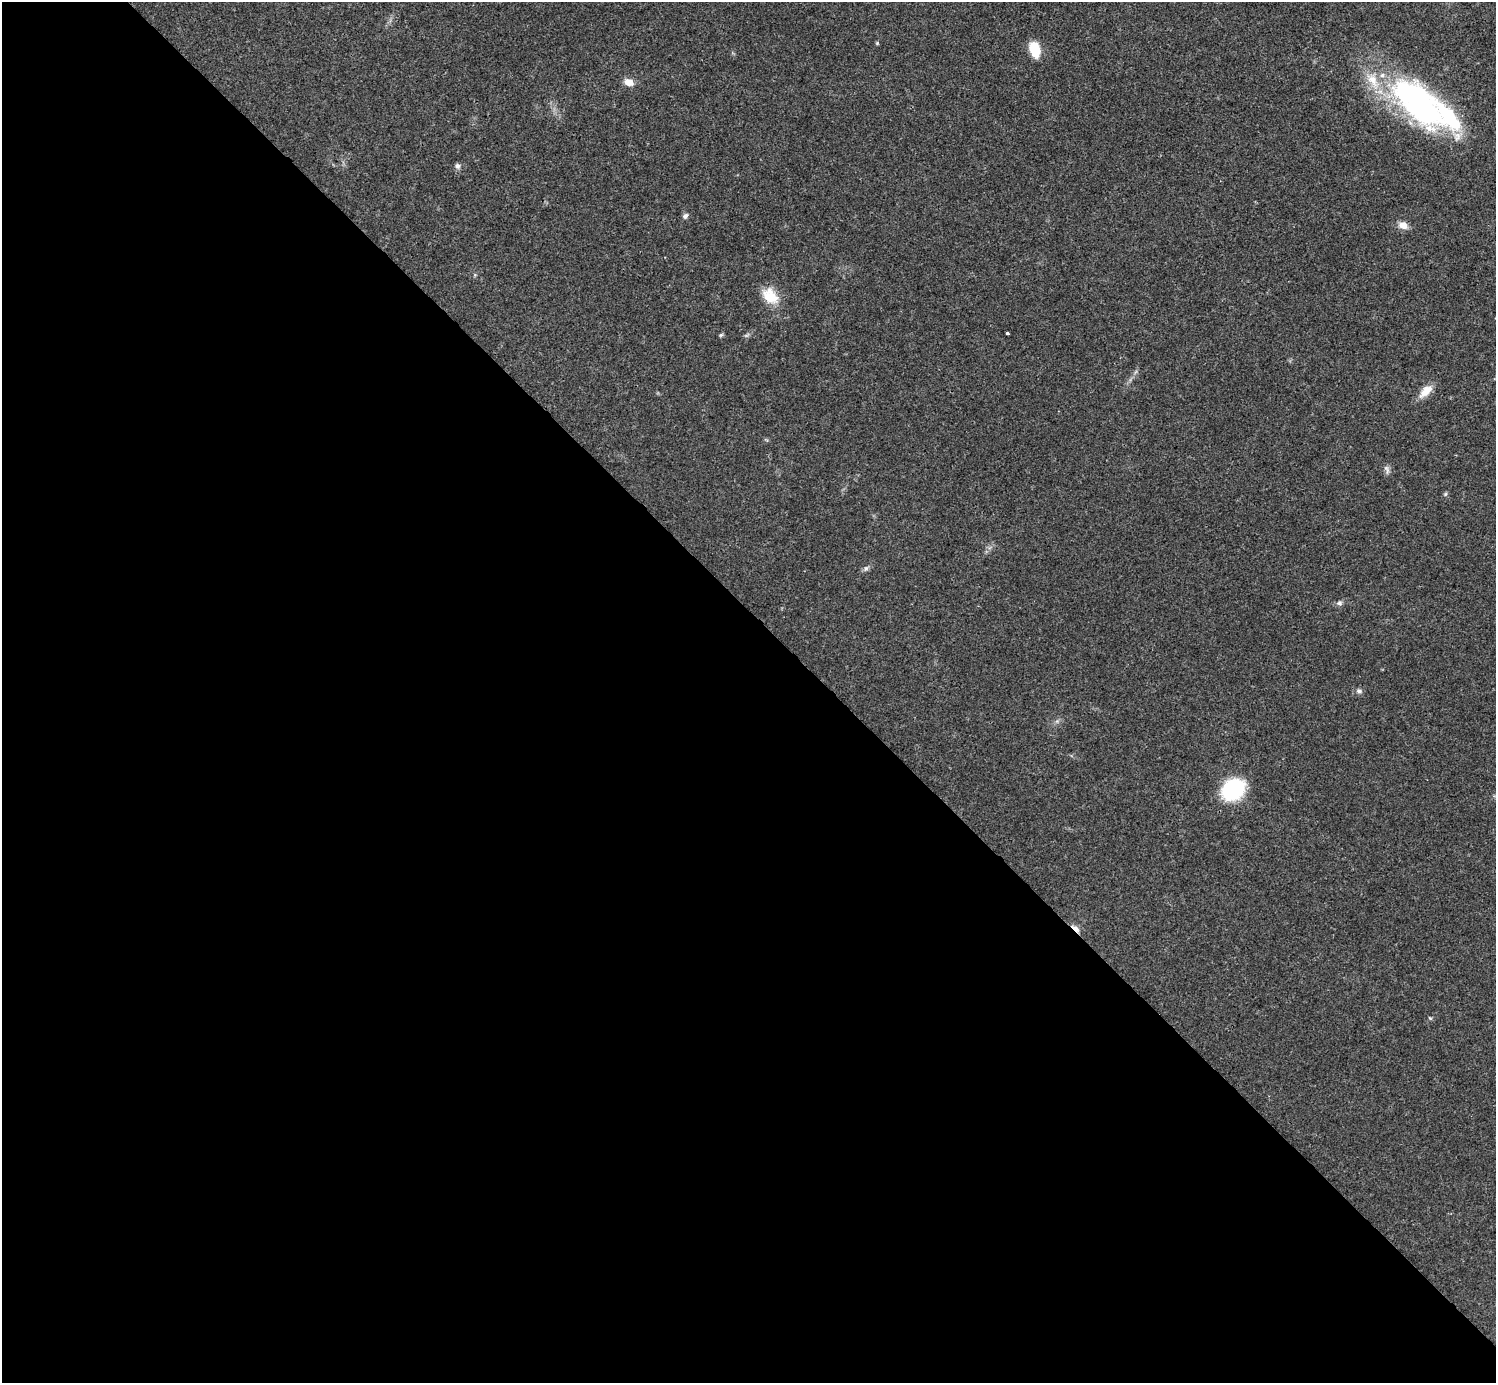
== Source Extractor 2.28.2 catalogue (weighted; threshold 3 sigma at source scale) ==
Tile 9 of 4 x 4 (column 1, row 3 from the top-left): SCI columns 1-1494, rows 1539-2919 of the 5981 x 5981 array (HDU 1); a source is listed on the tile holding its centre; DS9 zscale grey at full resolution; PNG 1498 x 1385 px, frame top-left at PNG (2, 2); no overlay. Shown black and unused: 55% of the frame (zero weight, under 3 of 4 exposures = <1% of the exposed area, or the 3 px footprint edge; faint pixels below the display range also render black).
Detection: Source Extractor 2.28.2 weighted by HDU 2 'WHT'; one run over the whole footprint, this tile lists its part. Background 0.0209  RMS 0.0022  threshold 0.01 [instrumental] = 3 sigma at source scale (4.5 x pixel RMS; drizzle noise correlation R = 1.50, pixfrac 1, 0.05/0.05 arcsec/px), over >= 5 px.
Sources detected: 25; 3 inside a brighter object's white glare — not listed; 2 inside a brighter listed object's ellipse — not listed separately; the other 20 listed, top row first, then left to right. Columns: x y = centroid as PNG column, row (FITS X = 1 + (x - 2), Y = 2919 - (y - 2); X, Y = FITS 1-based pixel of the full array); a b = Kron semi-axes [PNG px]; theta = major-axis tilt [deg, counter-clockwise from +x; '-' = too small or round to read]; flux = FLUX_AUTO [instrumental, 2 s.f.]
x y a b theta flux
877 43 5 4 - 0.25
1035 49 17 10 -73 5.3
629 82 11 8 -17 2.1
1420 104 90 33 -38 55
458 166 8 7 - 0.67
685 216 7 6 - 0.73
1403 225 13 9 -22 1.8
770 296 23 16 -46 5.2
1007 333 3 3 - 0.51
721 335 6 5 - 0.33
746 335 9 4 21 0.44
1426 391 20 9 41 2.9
1387 469 14 6 -76 0.81
1445 494 6 5 - 0.35
866 568 8 5 60 0.59
1339 603 8 6 -7 0.67
1359 691 8 7 - 0.69
1233 789 18 15 36 24
1076 928 14 5 -45 1.4
1430 1018 6 4 -44 0.27
Overlapping masked pixels (flux is a lower limit): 1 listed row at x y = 1076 928